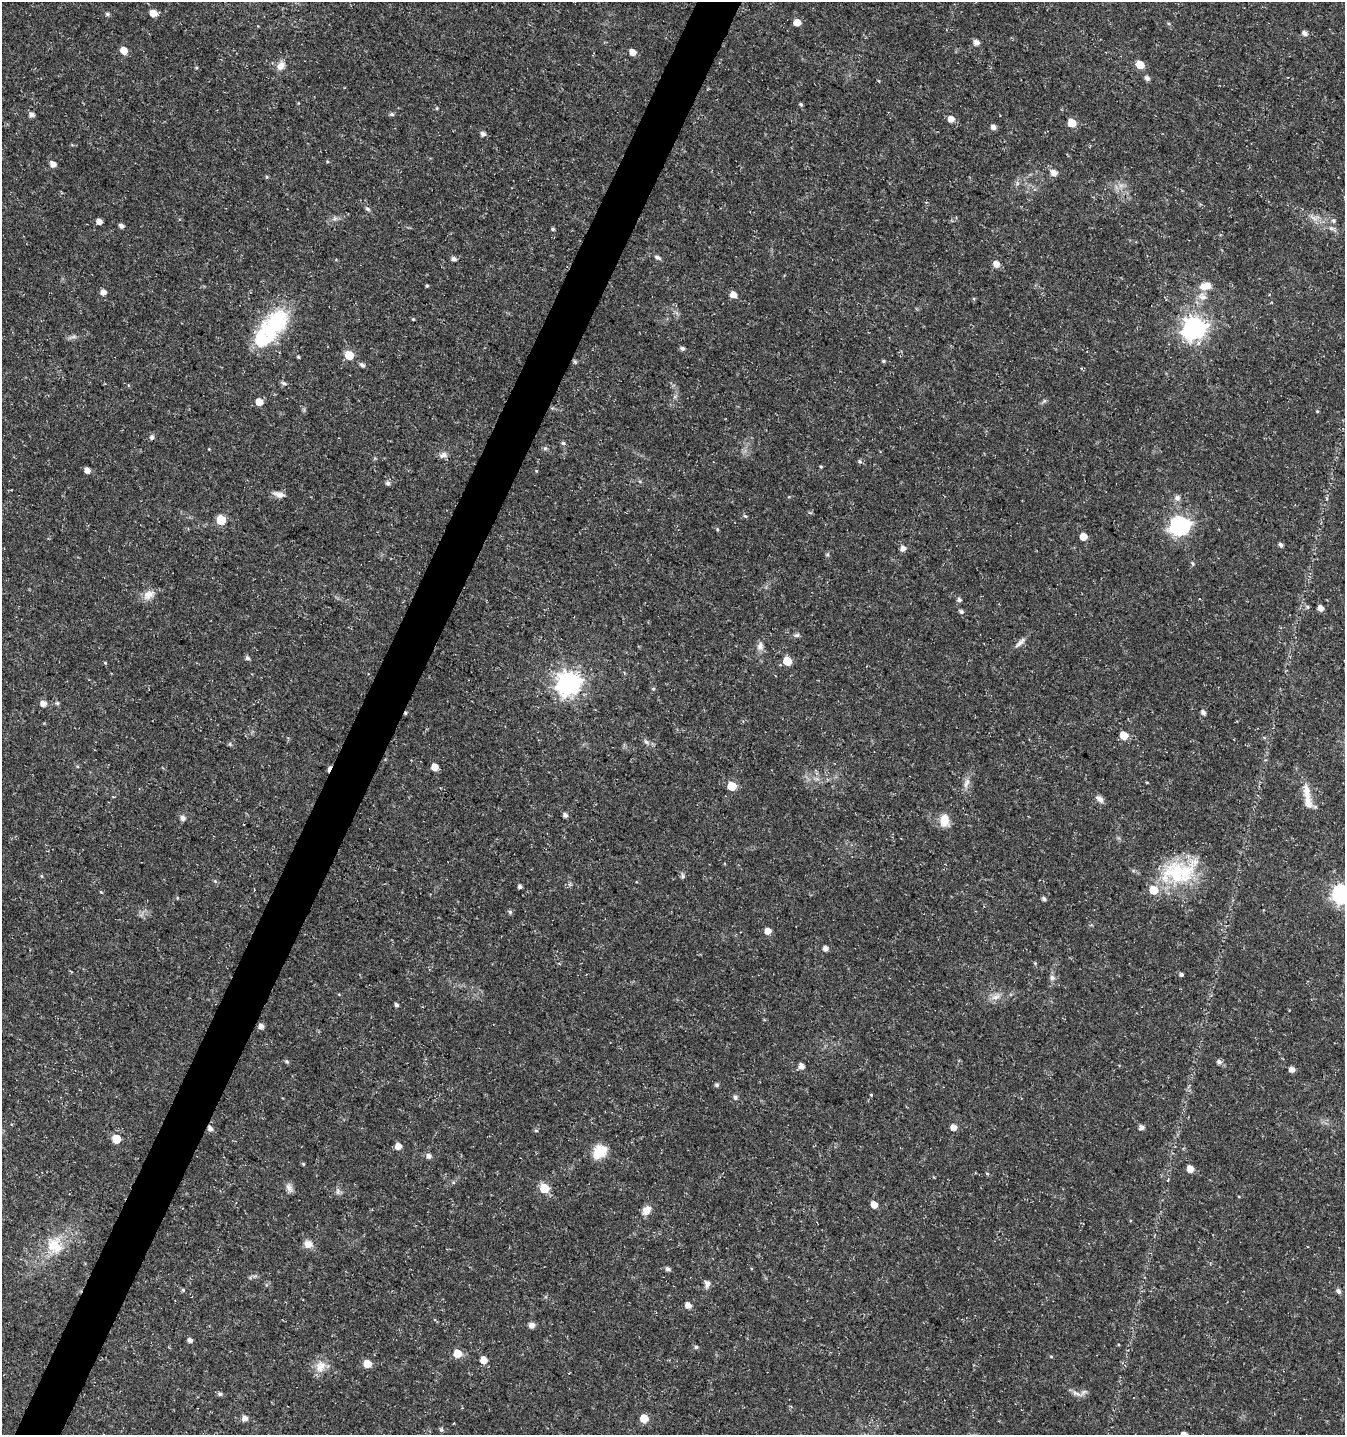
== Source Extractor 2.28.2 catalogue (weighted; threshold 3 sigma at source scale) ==
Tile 7 of 4 x 4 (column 3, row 2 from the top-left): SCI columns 2888-4230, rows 2876-4308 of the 5842 x 5743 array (HDU 1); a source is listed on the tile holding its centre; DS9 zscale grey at full resolution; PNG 1347 x 1437 px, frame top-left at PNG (2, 2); no overlay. Shown black and unused: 3% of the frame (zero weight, under 3 of 5 exposures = <1% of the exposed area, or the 3 px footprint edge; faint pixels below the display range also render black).
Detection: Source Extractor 2.28.2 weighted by HDU 2 'WHT'; one run over the whole footprint, this tile lists its part. Background 0.0225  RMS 0.0021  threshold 0.0094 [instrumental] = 3 sigma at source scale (4.5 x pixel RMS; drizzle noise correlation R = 1.50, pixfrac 1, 0.0396/0.0396 arcsec/px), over >= 5 px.
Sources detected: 163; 2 cosmic-ray / hot-pixel residue — not listed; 5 inside a brighter listed object's ellipse — not listed separately; the other 156 listed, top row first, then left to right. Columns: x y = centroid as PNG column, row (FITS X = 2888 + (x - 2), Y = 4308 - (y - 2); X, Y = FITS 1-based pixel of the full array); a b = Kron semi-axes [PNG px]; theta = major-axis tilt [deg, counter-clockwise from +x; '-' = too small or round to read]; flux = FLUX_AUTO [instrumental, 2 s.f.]
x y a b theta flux
153 13 5 5 - 2.8
107 14 6 4 -3 0.4
797 22 6 5 - 2.2
1305 33 6 5 - 0.94
976 42 5 5 - 1.3
123 50 6 5 - 2.6
633 52 6 5 - 1.6
1140 65 6 5 - 4.1
281 66 13 9 51 1.5
1147 78 6 5 - 0.75
801 104 4 4 - 0.34
437 108 5 3 - 0.19
392 114 6 5 - 0.41
31 115 5 5 - 1
951 119 6 5 - 1.8
1072 123 6 5 - 5.1
993 127 6 5 - 1
483 134 5 5 - 0.82
53 164 6 5 - 1.5
1053 173 9 7 -37 1.3
266 177 5 4 - 0.27
1121 185 8 5 0 0.73
367 209 8 5 -27 0.4
335 218 7 4 19 0.49
1314 218 15 4 -33 1.1
99 221 6 5 - 0.96
1333 221 6 6 - 0.45
121 226 5 4 - 0.74
553 229 5 3 - 0.31
658 257 9 5 -28 0.56
454 259 5 5 - 0.74
996 264 6 5 - 1.7
427 286 3 3 - 0.27
1205 286 15 9 8 2.3
103 292 5 5 - 1.3
733 295 6 5 - 1.7
1202 297 14 9 -32 1.6
413 319 4 4 - 0.19
274 324 42 26 42 17
1194 328 8 8 - 150
682 348 5 5 - 0.5
349 355 6 5 - 5.8
298 357 4 3 - 0.24
883 361 5 4 - 0.29
575 362 6 4 -45 0.28
362 365 6 5 - 0.64
284 383 7 5 -18 0.59
1044 401 8 4 45 0.4
259 402 5 5 - 2.8
1317 411 5 3 - 0.18
152 437 7 6 - 0.52
563 443 5 5 - 0.37
443 455 11 7 25 0.92
860 461 6 6 - 0.41
821 467 4 4 - 0.24
87 470 5 5 - 1.1
388 483 6 5 - 0.65
279 494 13 7 -15 1.3
1177 498 8 7 - 0.88
745 516 6 4 -43 0.29
221 520 6 5 - 8.4
1179 526 8 7 - 83
717 529 5 4 - 0.25
1083 536 5 5 - 3.2
1281 545 5 4 - 0.58
903 548 6 5 - 1.2
827 554 6 5 - 0.32
1193 563 6 5 - 0.32
149 595 17 11 31 2
959 600 6 5 - 0.52
1320 608 5 5 - 1.3
961 612 6 5 - 0.53
796 635 9 5 7 0.51
1020 642 19 5 42 1
760 646 12 8 81 1.2
247 658 6 5 - 0.54
787 661 6 5 - 5.4
105 663 4 4 - 0.22
568 683 8 8 - 170
653 689 5 5 - 0.31
43 703 6 5 - 1.5
57 703 6 5 - 0.35
1203 712 5 4 - 0.83
1124 735 5 5 - 4.4
646 742 9 6 -39 0.61
230 744 6 4 -48 0.3
435 767 5 5 - 2.4
966 783 16 7 69 1.3
732 786 6 5 - 6.3
1306 791 22 10 -80 2.7
1099 799 13 6 -45 0.91
565 815 5 5 - 0.66
183 818 8 6 -57 0.67
944 820 15 10 -89 2.8
1178 871 56 28 8 16
41 876 5 3 - 0.22
683 876 8 5 -86 0.43
215 881 6 4 -45 0.32
520 887 4 4 - 0.54
101 892 5 3 - 0.19
1341 894 8 7 - 84
177 898 4 3 - 0.17
1044 899 5 4 - 0.62
510 912 6 5 - 0.41
768 931 6 5 - 1.7
825 948 6 6 - 0.87
1181 974 4 4 - 0.48
1052 978 8 7 - 0.68
995 997 14 6 13 1.3
396 1005 4 4 - 0.55
261 1026 6 5 - 0.94
287 1061 6 5 - 0.33
1219 1062 6 6 - 0.73
801 1066 6 5 - 1.2
1292 1069 6 5 - 1
717 1085 5 5 - 0.48
871 1095 4 3 - 0.21
735 1097 6 5 - 0.54
12 1124 3 3 - 0.65
953 1127 6 6 - 1.4
1141 1127 5 5 - 0.93
210 1128 7 5 -55 0.85
536 1130 5 4 - 0.31
116 1139 6 6 - 4.5
398 1146 5 5 - 1.8
600 1151 18 13 41 4.2
429 1156 6 6 - 0.78
303 1164 5 4 - 0.25
1190 1169 5 5 - 2.4
987 1174 5 3 - 0.21
453 1182 5 4 - 0.25
289 1188 13 7 -61 0.96
544 1188 6 5 - 7.8
338 1191 10 4 90 0.55
874 1205 6 5 - 1.8
646 1210 12 9 48 1.7
308 1244 11 10 - 1.5
54 1245 26 20 70 6.3
668 1269 5 5 - 0.65
707 1284 9 7 -85 0.91
183 1290 5 5 - 0.31
1339 1291 6 4 -67 0.68
688 1305 6 5 - 1.5
531 1325 7 7 - 0.84
190 1340 5 4 - 0.81
696 1347 5 4 - 0.38
457 1353 6 5 - 4.9
1051 1356 5 3 - 0.2
484 1360 5 5 - 2.5
367 1364 6 6 - 3.4
321 1366 18 13 55 2.5
1076 1393 16 5 -23 0.96
220 1394 6 5 - 0.46
245 1418 6 5 - 1.3
644 1418 5 5 - 5.3
441 1430 6 5 - 0.35
Overlapping masked pixels (flux is a lower limit): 1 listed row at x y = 210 1128
Isophote crosses this tile's border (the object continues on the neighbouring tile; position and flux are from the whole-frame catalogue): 1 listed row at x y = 1341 894